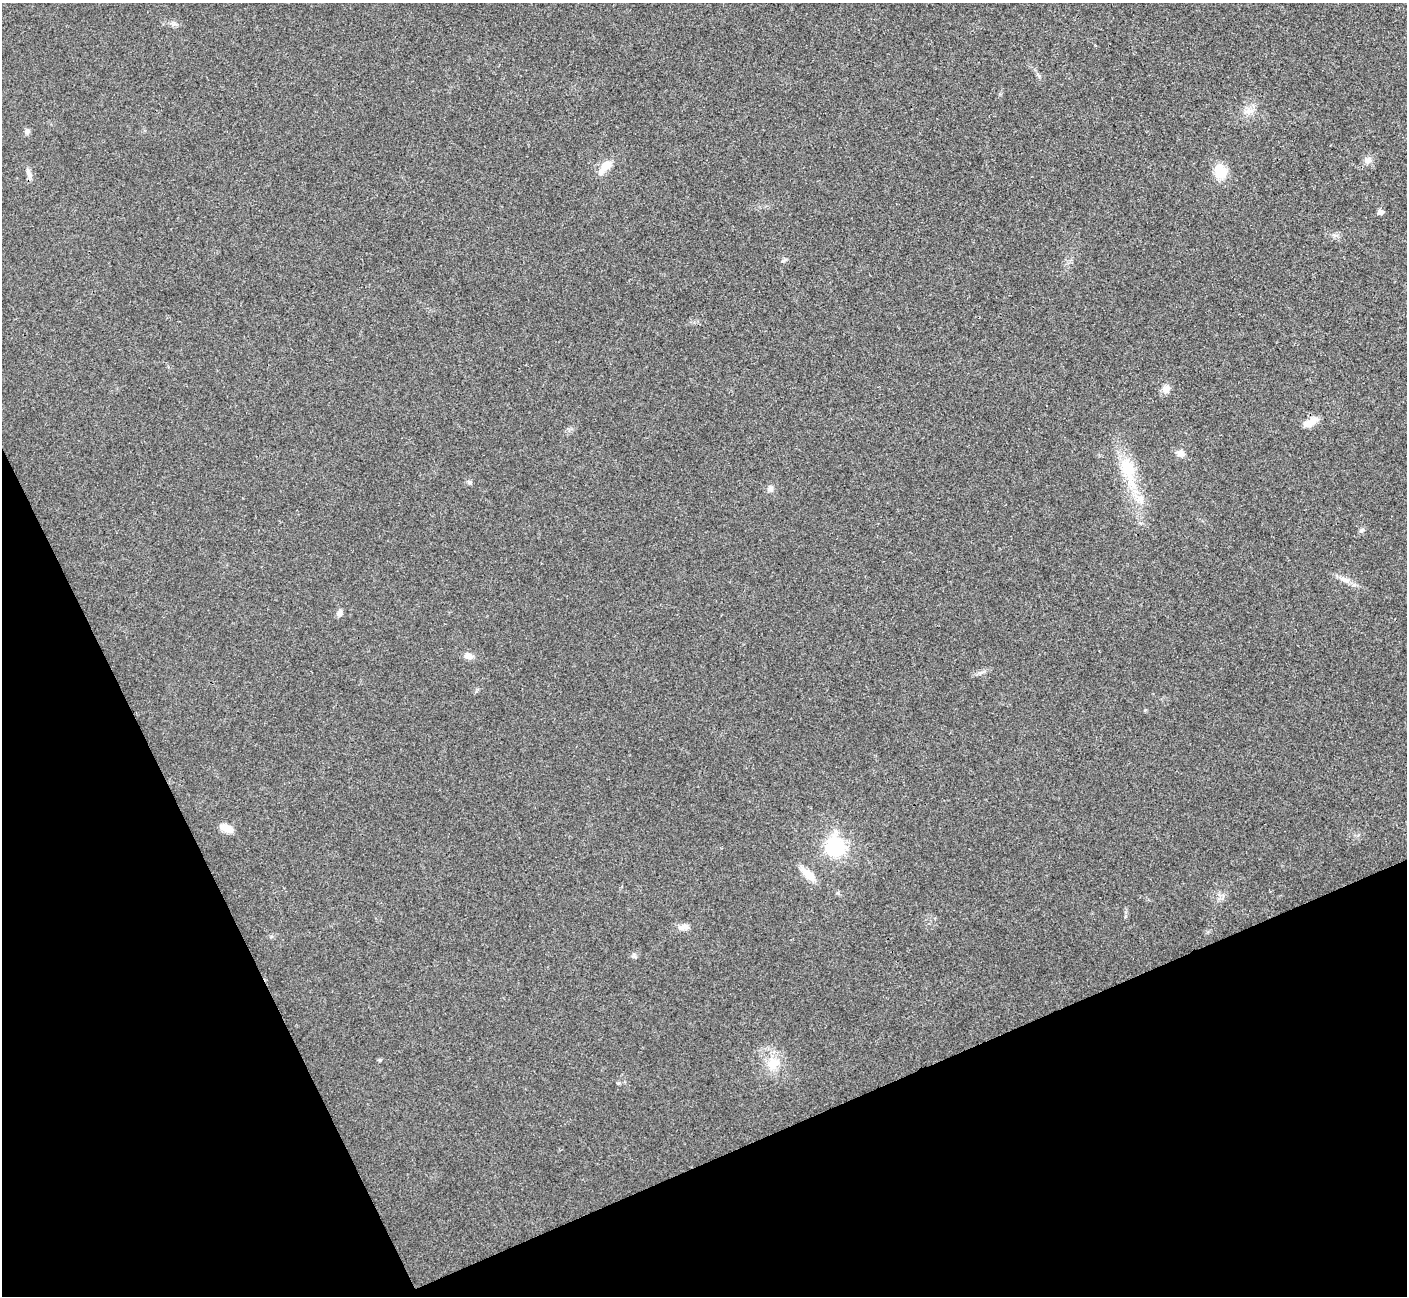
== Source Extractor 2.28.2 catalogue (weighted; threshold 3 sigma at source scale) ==
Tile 14 of 4 x 4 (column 2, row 4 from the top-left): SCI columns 1410-2814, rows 166-1459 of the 5634 x 5628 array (HDU 1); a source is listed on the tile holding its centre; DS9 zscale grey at full resolution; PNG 1409 x 1298 px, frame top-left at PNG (2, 3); no overlay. Shown black and unused: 22% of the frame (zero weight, under 3 of 4 exposures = <1% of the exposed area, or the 3 px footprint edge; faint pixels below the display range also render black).
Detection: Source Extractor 2.28.2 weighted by HDU 2 'WHT'; one run over the whole footprint, this tile lists its part. Background 0.0215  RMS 0.0053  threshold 0.0237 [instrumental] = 3 sigma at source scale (4.5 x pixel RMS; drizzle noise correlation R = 1.50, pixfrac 1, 0.05/0.05 arcsec/px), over >= 5 px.
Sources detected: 26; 1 inside a brighter object's white glare — not listed; the other 25 listed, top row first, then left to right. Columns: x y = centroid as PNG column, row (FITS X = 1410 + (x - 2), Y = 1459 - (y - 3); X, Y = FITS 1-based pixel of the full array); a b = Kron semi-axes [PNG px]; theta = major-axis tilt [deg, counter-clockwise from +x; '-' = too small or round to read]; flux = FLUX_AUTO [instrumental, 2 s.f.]
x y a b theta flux
1248 111 11 8 20 3.4
27 131 7 7 - 1.5
1368 160 11 8 35 2.5
606 165 18 10 44 6.8
1220 171 14 11 -87 12
29 173 16 6 -67 2.3
1380 212 5 4 - 2.6
784 260 9 3 32 0.85
1166 389 9 8 - 3.7
1311 422 21 8 26 5.1
1180 453 10 8 -16 2.8
1129 469 28 15 76 13
770 488 8 7 - 1.9
1361 530 8 5 43 1.2
1346 581 9 5 -20 2.1
339 614 8 7 - 1.9
468 656 11 7 -12 3.2
227 828 18 9 -23 4.1
835 847 17 16 - 33
808 875 22 9 -42 6.8
684 927 15 7 10 3.2
634 956 6 5 - 0.96
380 1060 5 3 - 0.54
773 1064 16 14 -83 9.2
618 1083 5 3 - 0.58
Unlisted compact peaks at least as high as the median listed source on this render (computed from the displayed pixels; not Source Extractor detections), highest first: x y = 470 482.